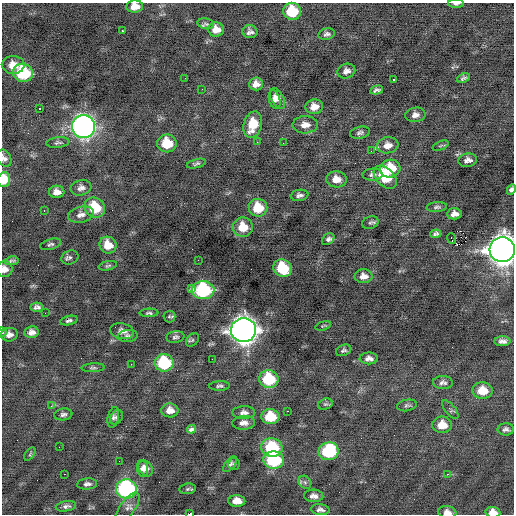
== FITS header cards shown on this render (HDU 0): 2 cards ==
NAXIS1  =                  512 / Axis length
NAXIS2  =                  512 / Axis length

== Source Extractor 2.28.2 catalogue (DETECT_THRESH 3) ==
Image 512 x 512 px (HDU 0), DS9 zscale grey, 1 PNG px = 1 image px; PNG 516 x 516 px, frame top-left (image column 1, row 512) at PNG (2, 3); each listed source drawn as its Kron ellipse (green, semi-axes under 4 px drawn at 4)
Background -0.127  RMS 0.73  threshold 2.19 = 3 sigma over >= 5 px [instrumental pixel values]
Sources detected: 132; all 132 listed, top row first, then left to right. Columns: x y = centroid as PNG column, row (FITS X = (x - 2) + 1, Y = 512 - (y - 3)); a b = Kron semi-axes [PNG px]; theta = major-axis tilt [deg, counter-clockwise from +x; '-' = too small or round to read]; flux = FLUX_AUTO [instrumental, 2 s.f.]
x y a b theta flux
456 4 8 3 -1 110
135 7 8 6 6 450
292 11 9 8 - 1900
206 24 8 5 -11 110
216 29 8 7 - 430
122 31 3 2 - 110
250 32 7 6 - 180
327 34 8 5 16 140
13 65 11 9 0 550
346 71 9 7 21 250
23 73 10 9 - 3200
185 78 2 2 - 79
463 78 6 4 23 110
394 79 3 2 - 290
256 84 7 6 - 280
202 89 3 2 - 37
377 90 6 4 13 110
278 98 11 6 -62 280
274 99 10 5 -76 240
314 107 8 7 - 410
39 109 3 3 - 470
415 115 10 7 10 250
253 125 13 9 74 1100
305 125 12 8 1 390
84 127 12 11 - 26000
360 133 10 6 12 140
257 142 2 2 - 31
58 143 11 5 6 120
167 143 10 9 - 1300
283 143 2 2 - 37
388 145 11 8 8 360
441 146 8 2 21 54
371 151 3 2 - 44
4 158 9 6 -59 170
468 160 9 6 9 240
196 164 10 4 14 110
390 169 10 9 - 1500
372 175 10 6 3 140
385 177 14 9 -46 1500
4 179 7 6 - 1100
336 179 10 8 -2 500
81 188 10 7 15 230
511 189 5 4 - 170
57 192 7 6 - 300
300 195 9 5 9 170
437 207 10 5 4 110
95 208 11 9 -40 1600
258 208 9 9 - 1300
44 211 2 2 - 32
454 214 7 5 3 260
81 215 13 8 12 280
370 223 8 6 18 100
243 227 10 9 - 970
436 234 5 4 - 77
451 238 5 3 - 320
328 239 7 5 42 160
51 244 11 5 16 120
108 245 9 8 - 700
502 250 13 12 - 62000
70 257 8 7 - 130
198 260 2 2 - 140
12 261 7 2 10 84
108 266 9 4 12 97
282 268 9 8 - 2100
5 269 8 8 - 310
363 276 9 7 0 320
191 288 3 3 - 120
203 290 11 9 -1 5200
37 307 6 4 2 160
45 313 3 2 - 42
149 313 9 4 2 95
169 316 6 6 - 78
69 321 9 4 12 130
323 326 8 3 17 52
243 330 13 12 - 49000
122 331 12 7 -13 280
2 332 5 3 - 40
32 332 7 5 8 250
9 335 8 7 - 230
128 336 10 6 5 150
175 337 9 6 7 120
192 340 7 5 46 85
502 341 8 5 3 210
344 350 8 5 21 110
369 358 9 6 -1 220
212 359 2 2 - 38
164 363 9 8 - 3400
131 364 2 2 - 66
93 368 11 4 2 100
269 379 9 9 - 2300
443 383 10 6 -4 170
220 386 10 4 1 120
482 391 10 8 -3 810
325 404 7 5 18 92
407 405 10 5 10 120
51 406 4 4 - 77
170 410 8 7 - 380
450 410 11 5 -49 110
287 411 3 2 - 440
244 413 11 6 1 220
63 414 9 6 9 140
113 417 10 5 77 150
116 417 8 6 58 100
270 417 9 7 -4 1400
244 423 11 6 2 290
442 425 10 8 0 650
191 429 4 3 - 410
506 429 8 6 2 160
59 447 2 2 - 47
272 448 11 9 -12 2700
329 451 10 9 - 3600
30 454 7 4 55 76
274 460 10 8 -4 3600
119 461 2 2 - 37
230 464 9 5 52 120
234 464 6 6 - 85
146 468 8 6 -56 300
142 469 8 5 -81 230
64 474 2 2 - 250
447 474 2 2 - 660
305 482 7 5 -45 120
87 484 10 5 5 170
126 489 10 9 - 8000
188 489 8 5 8 89
314 496 9 6 -4 240
237 501 8 6 -2 460
66 506 10 5 10 150
127 508 18 7 54 260
320 510 9 5 -6 170
447 512 9 6 -9 280
493 512 7 5 -8 410
190 514 3 2 - 1100
At the frame edge (FLAGS 8, measured only in part): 11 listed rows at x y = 456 4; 135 7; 4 158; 4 179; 511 189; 502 250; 5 269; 2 332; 447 512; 493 512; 190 514